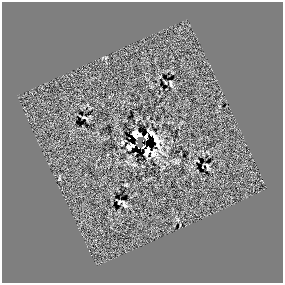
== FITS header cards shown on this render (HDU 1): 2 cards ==
NAXIS1  =                  281 /
NAXIS2  =                  281 /

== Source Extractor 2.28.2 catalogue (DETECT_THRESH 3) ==
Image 281 x 281 px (HDU 1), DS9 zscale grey, 1 PNG px = 1 image px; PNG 285 x 285 px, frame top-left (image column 1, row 281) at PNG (2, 2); no overlay
Background 0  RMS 23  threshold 69.8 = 3 sigma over >= 5 px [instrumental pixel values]
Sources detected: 18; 3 with non-positive FLUX_AUTO (blend fragments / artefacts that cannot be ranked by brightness) are not listed; the other 15 listed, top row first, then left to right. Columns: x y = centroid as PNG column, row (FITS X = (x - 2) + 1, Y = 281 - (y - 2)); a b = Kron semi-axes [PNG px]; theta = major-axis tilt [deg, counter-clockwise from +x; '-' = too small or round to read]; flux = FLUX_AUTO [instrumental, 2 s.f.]
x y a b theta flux
171 83 6 2 -71 2200
85 118 6 2 -26 2300
150 133 5 3 - 3000
136 135 8 6 -21 16000
155 137 22 5 -64 8800
136 143 2 2 - 920
143 146 4 2 - 1200
128 147 5 4 - 5600
152 153 7 4 77 3000
134 164 9 4 -9 3400
207 166 6 2 -66 2900
59 178 5 3 - 1600
126 185 4 4 - 1600
119 202 4 4 - 1700
123 203 8 3 -60 2400
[3 non-positive-flux detections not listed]